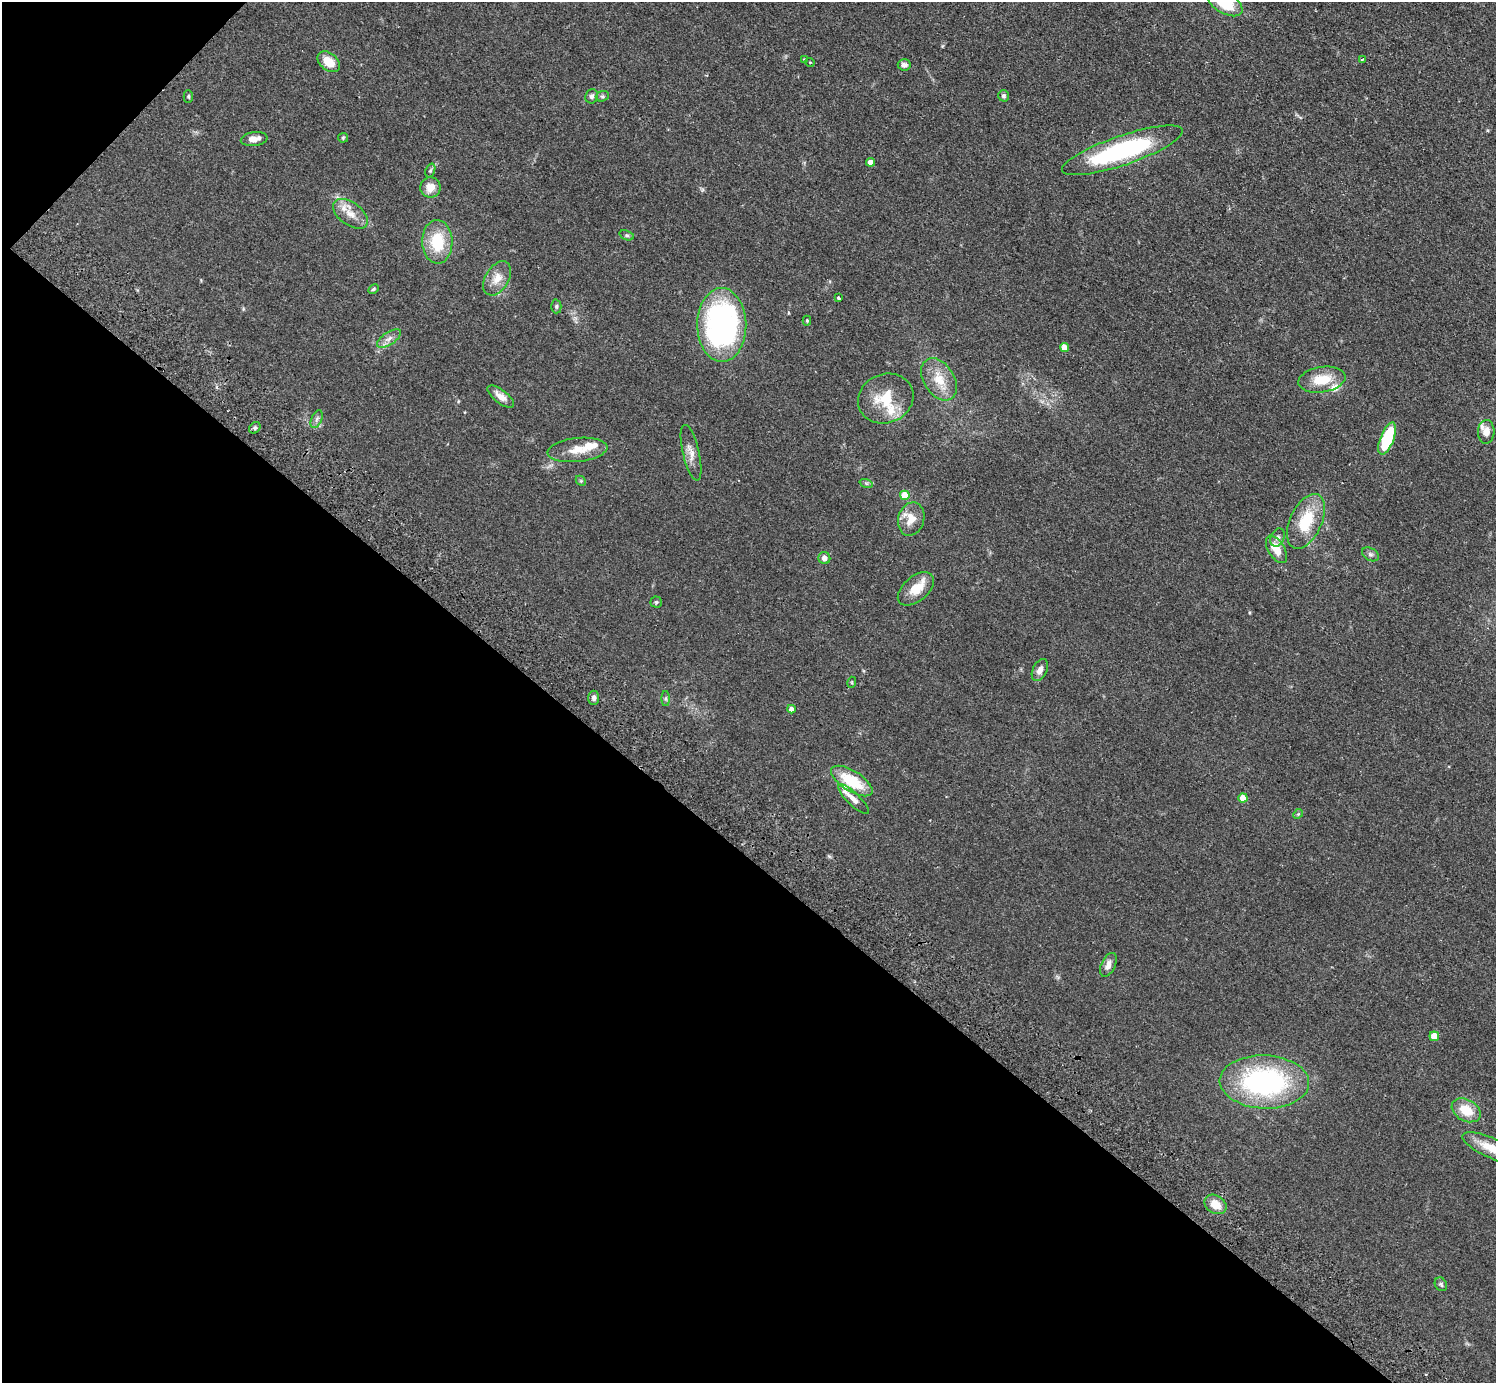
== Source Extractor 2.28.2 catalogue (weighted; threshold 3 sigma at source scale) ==
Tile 9 of 4 x 4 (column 1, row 3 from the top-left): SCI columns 41-1534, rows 1724-3104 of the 6059 x 6069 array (HDU 1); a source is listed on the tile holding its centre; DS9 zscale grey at full resolution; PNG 1498 x 1385 px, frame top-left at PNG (2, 2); each listed source drawn as its Kron ellipse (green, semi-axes under 4 px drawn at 4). Shown black and unused: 40% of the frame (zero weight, under 2 of 3 exposures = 3% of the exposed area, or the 3 px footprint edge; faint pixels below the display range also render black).
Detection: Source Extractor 2.28.2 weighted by HDU 2 'WHT'; one run over the whole footprint, this tile lists its part. Background 0.0531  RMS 0.0077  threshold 0.0348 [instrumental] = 3 sigma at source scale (4.5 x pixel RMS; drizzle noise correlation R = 1.50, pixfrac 1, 0.05/0.05 arcsec/px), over >= 5 px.
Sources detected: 71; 1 cosmic-ray / hot-pixel residue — neither listed nor drawn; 6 inside a brighter listed object's ellipse — not listed separately; the other 64 listed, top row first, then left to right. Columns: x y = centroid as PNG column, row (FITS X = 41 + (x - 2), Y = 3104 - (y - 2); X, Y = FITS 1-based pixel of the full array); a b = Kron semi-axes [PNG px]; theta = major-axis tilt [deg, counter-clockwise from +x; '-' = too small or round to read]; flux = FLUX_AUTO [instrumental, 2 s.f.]
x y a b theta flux
1225 3 19 10 -30 25
804 59 3 3 - 0.51
1362 59 4 3 - 0.87
329 62 13 8 -39 12
810 62 5 3 - 0.57
904 65 6 5 - 2.5
188 96 6 4 -90 0.99
592 96 7 6 - 2.3
602 96 7 5 19 1.3
1004 96 6 5 - 1.5
343 138 5 5 - 0.93
254 139 13 7 7 5.9
1122 150 64 14 19 100
870 162 4 4 - 5
430 170 7 4 69 1.4
430 187 10 10 - 8.4
350 214 20 11 -36 9.7
627 235 7 4 -19 1.4
437 242 22 15 -88 27
497 278 19 11 59 9.3
373 289 6 4 28 0.99
839 298 3 3 - 1.7
556 306 7 5 88 1.3
807 321 5 4 - 0.84
722 325 37 24 -90 180
389 339 13 6 34 4.1
1064 347 5 4 - 7.4
939 379 23 15 -56 16
1322 380 24 12 9 18
501 397 16 6 -38 5.9
886 398 28 24 22 25
317 419 9 5 66 2.1
255 428 6 5 - 1.5
1486 432 12 8 87 6.3
1387 439 17 6 69 41
577 450 30 12 6 13
691 453 28 8 -76 6.8
581 481 6 4 -44 0.95
866 483 7 4 -19 1.2
905 495 5 4 - 19
911 519 17 13 74 11
1306 521 29 16 65 28
1277 538 10 6 63 2.8
1276 549 15 8 -58 11
1370 554 9 6 -29 2.1
824 558 6 6 - 3.6
916 589 21 12 40 14
656 602 5 5 - 1.1
1040 670 12 7 63 4.2
852 682 5 3 - 0.73
594 698 7 5 -87 2.6
666 699 7 4 -90 1.2
791 709 4 4 - 3.9
852 781 24 10 -32 29
1243 798 4 4 - 11
853 799 20 6 -44 5.3
1298 814 5 4 - 0.83
1108 965 13 7 65 4.8
1434 1036 5 5 - 15
1264 1082 45 26 -2 130
1466 1110 15 10 -29 16
1491 1148 31 10 -24 13
1215 1204 12 9 -33 10
1441 1284 7 6 - 1.5
Isophote crosses this tile's border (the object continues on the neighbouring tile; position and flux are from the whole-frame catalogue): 2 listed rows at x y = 1225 3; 1491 1148